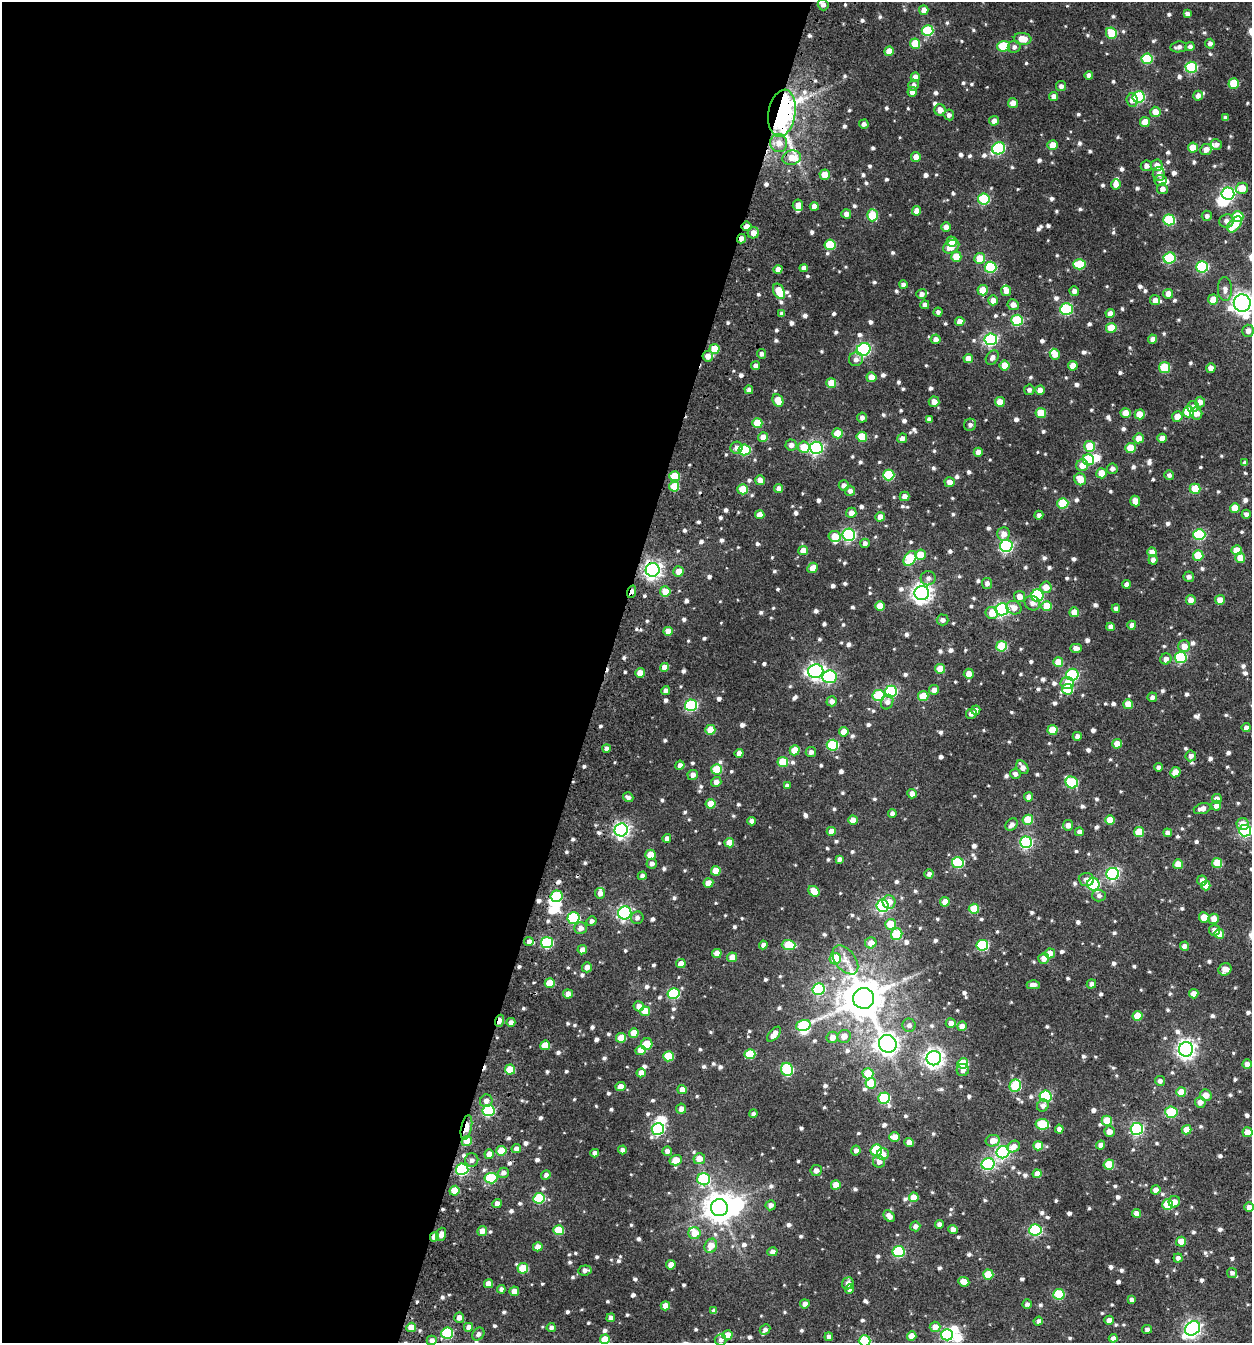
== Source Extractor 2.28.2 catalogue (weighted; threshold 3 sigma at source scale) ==
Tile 5 of 4 x 4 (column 1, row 2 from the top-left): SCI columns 333-1582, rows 2742-4082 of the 5726 x 5472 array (HDU 1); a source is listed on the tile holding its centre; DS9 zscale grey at full resolution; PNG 1254 x 1345 px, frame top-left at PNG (2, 2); each listed source drawn as its Kron ellipse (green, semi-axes under 4 px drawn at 4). Shown black and unused: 48% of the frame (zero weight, under 3 of 4 exposures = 6% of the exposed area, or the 3 px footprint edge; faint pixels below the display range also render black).
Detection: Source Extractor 2.28.2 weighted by HDU 2 'WHT'; one run over the whole footprint, this tile lists its part. Background 0.0204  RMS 0.01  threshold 0.0467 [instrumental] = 3 sigma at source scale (4.5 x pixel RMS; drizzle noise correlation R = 1.50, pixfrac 1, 0.0396/0.0396 arcsec/px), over >= 5 px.
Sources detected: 1014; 10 inside a brighter object's white glare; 4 cosmic-ray / hot-pixel residue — neither listed nor drawn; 14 inside a brighter listed object's ellipse — not listed separately; of the other 986, all 500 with FLUX_AUTO >= 3.31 (the completeness limit of this list) listed and drawn (486 fainter detections not listed), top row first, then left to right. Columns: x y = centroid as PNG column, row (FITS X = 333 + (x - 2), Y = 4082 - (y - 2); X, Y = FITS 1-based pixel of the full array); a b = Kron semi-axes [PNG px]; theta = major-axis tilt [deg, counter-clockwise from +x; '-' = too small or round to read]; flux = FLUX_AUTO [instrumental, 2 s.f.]
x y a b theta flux
823 5 6 5 - 4.4
924 10 5 4 - 7.1
1187 14 4 4 - 3.4
928 31 6 5 - 67
1111 33 6 5 - 30
1023 39 9 6 -6 14
915 44 5 5 - 24
1210 44 5 5 - 4
1003 46 6 5 - 43
1190 46 4 4 - 3.8
1014 47 6 6 - 3.4
1179 47 8 5 8 3.9
889 51 5 4 - 11
1147 59 5 5 - 55
1191 67 6 5 - 73
1089 75 4 4 - 4.3
915 77 5 4 - 7.8
1234 83 5 5 - 35
913 85 5 5 - 3.7
1061 86 5 5 - 3.7
912 92 5 4 - 6
1198 96 5 5 - 5.7
1053 97 4 4 - 5.3
1138 97 6 6 - 95
1132 100 7 5 -84 5.6
1013 103 5 5 - 8.3
940 110 6 5 - 7
1155 112 5 5 - 10
782 113 24 13 81 360
949 115 5 5 - 3.4
1225 118 4 4 - 3.4
994 121 5 4 - 5.7
1145 122 5 5 - 14
864 124 5 4 - 3.5
779 143 9 8 - 8.7
1053 145 5 5 - 13
1216 145 5 5 - 4.5
999 148 6 6 - 100
1193 148 5 5 - 18
1206 149 6 5 - 6.6
916 157 5 5 - 7.5
792 158 9 7 11 14
1157 165 6 5 - 7
1146 166 5 5 - 4.9
1159 174 7 6 - 4.4
825 175 5 5 - 15
1161 180 6 5 - 5.7
1116 184 5 4 - 7.2
1242 188 6 5 - 16
1162 189 5 5 - 5.4
1228 193 6 6 - 180
984 199 6 5 - 71
798 205 6 5 - 8.2
814 206 4 4 - 6
917 211 5 4 - 8.5
846 214 5 4 - 5.8
872 215 6 5 - 31
1207 216 5 5 - 3.3
1238 217 5 5 - 41
1169 220 5 5 - 63
1226 221 7 6 - 5
1235 224 9 5 52 27
747 226 5 5 - 7.7
946 227 5 5 - 6.8
753 233 6 5 - 8
741 239 5 4 - 5.7
952 242 5 5 - 13
830 245 5 5 - 39
951 247 8 6 30 13
956 257 5 5 - 20
980 258 5 5 - 16
1169 258 6 5 - 69
1079 264 6 5 - 36
991 267 6 5 - 69
1202 267 6 5 - 97
804 268 4 4 - 4.7
778 269 4 4 - 6.9
903 285 4 4 - 3.6
1225 289 12 7 -88 5.7
983 290 5 5 - 16
779 291 8 5 -64 25
1006 291 5 5 - 6.8
1074 291 5 4 - 5.1
922 294 5 5 - 4.7
1168 294 5 5 - 8
993 300 5 5 - 7.6
1155 300 5 5 - 6.9
1213 300 5 5 - 13
1242 303 9 8 - 580
925 305 4 4 - 3.6
1013 305 6 5 - 5.9
1066 309 6 6 - 89
938 312 4 4 - 3.3
782 314 4 4 - 3.4
1110 314 4 4 - 7.4
1017 320 6 5 - 58
960 322 5 4 - 8.2
1111 328 5 5 - 22
1248 331 6 6 - 5.8
936 339 5 5 - 5.4
991 339 6 6 - 160
1153 339 4 4 - 5.3
714 349 5 5 - 21
864 349 7 6 - 160
762 354 5 4 - 3.6
1055 354 5 5 - 11
708 356 5 5 - 8.6
968 358 5 4 - 10
992 358 8 5 56 4
856 359 7 7 - 4.5
756 366 4 4 - 4.3
1005 366 5 5 - 15
1073 366 5 5 - 10
1164 367 5 5 - 45
1211 368 4 4 - 6.6
871 377 5 5 - 11
831 383 5 5 - 18
749 390 4 4 - 4.4
1029 390 5 5 - 3.4
1040 390 5 4 - 8.1
778 400 6 5 - 15
934 402 5 5 - 7.5
1000 402 5 5 - 15
1200 402 5 5 - 6.6
1193 407 6 5 - 5.3
1188 412 5 5 - 49
1041 413 5 5 - 25
1126 413 5 4 - 12
1196 413 6 5 - 8.2
1140 414 5 5 - 16
1177 416 5 5 - 10
862 418 5 5 - 3.5
929 419 4 4 - 3.4
757 423 5 5 - 26
970 425 6 6 - 3.5
838 433 5 5 - 21
763 437 5 5 - 9
862 437 5 5 - 24
902 438 5 4 - 5.1
1139 438 5 5 - 10
1162 438 5 4 - 8.8
791 445 5 5 - 5.2
1090 446 5 5 - 28
804 447 6 5 - 21
736 448 6 6 - 5.2
816 448 6 6 - 190
1130 448 5 5 - 23
744 450 6 5 - 60
978 452 4 4 - 6.6
1088 460 5 5 - 51
1245 463 4 4 - 3.8
1082 465 6 6 - 11
1112 469 5 5 - 3.7
1101 473 5 5 - 15
889 475 5 5 - 56
1169 475 5 5 - 3.7
674 476 5 5 - 26
1080 479 6 5 - 14
760 480 5 5 - 7.7
950 482 5 5 - 6.1
844 485 5 5 - 4.9
674 486 5 5 - 22
743 489 5 5 - 27
779 489 4 4 - 6.6
1195 489 5 5 - 26
850 491 5 5 - 4.2
905 496 5 5 - 6.3
1135 501 5 5 - 10
1063 503 5 5 - 39
1235 508 5 5 - 19
851 513 5 5 - 6.6
1246 514 4 4 - 3.7
760 515 4 4 - 8.5
1039 515 4 4 - 3.4
880 517 5 4 - 6.8
1003 534 7 6 - 7.1
849 535 6 6 - 160
1199 535 6 5 - 73
834 536 6 5 - 15
865 543 5 4 - 3.7
1006 546 6 6 - 170
1237 550 5 5 - 17
803 551 5 4 - 11
1152 552 5 4 - 8.3
920 555 5 5 - 18
1198 555 5 5 - 26
910 558 8 5 53 48
1240 558 5 5 - 12
1153 560 5 4 - 3.9
813 568 6 4 44 9.4
653 570 7 6 - 410
679 571 5 5 - 9.5
1189 577 5 5 - 3.6
928 578 7 7 - 4.2
987 583 5 5 - 3.7
1126 584 4 4 - 4.8
1046 587 5 5 - 9.6
665 591 5 5 - 15
632 592 6 3 71 8.3
922 593 7 7 - 510
1019 596 5 5 - 8.1
1037 596 6 6 - 84
1191 600 5 5 - 7
1220 600 5 5 - 9.5
1032 603 8 7 - 5
880 606 5 5 - 12
1047 606 5 5 - 22
1014 608 8 6 -25 7.8
1116 608 4 4 - 4
1002 609 6 6 - 210
1074 612 5 5 - 14
992 613 6 6 - 13
942 620 6 5 - 4.1
1132 625 4 4 - 5.2
1111 627 4 4 - 5.6
668 631 4 4 - 8.1
1001 646 5 5 - 45
1184 646 6 6 - 11
1076 648 5 4 - 6.4
1181 657 6 5 - 88
1166 659 6 5 - 4.8
1058 662 5 5 - 15
664 667 4 4 - 8.9
940 669 5 5 - 15
816 671 8 6 12 280
640 673 5 4 - 12
969 674 5 5 - 9.1
1072 675 6 6 - 100
830 677 7 6 - 130
1067 683 6 6 - 8.8
1068 689 5 5 - 47
666 690 4 4 - 3.8
934 690 5 4 - 6.5
891 691 6 6 - 110
878 695 6 5 - 52
923 696 5 5 - 21
1152 697 5 5 - 3.8
832 701 5 5 - 4.6
887 702 7 6 - 3.8
1128 704 5 5 - 17
691 705 6 5 - 94
976 710 5 4 - 4.6
971 714 5 5 - 4.2
1246 728 4 4 - 4.7
710 730 5 5 - 19
1053 730 5 5 - 26
844 732 5 4 - 11
1077 736 4 4 - 4.7
1117 744 5 4 - 11
832 745 6 5 - 59
606 748 4 4 - 4.1
795 750 5 5 - 19
811 752 5 5 - 3.9
739 753 4 4 - 6.7
1191 756 5 5 - 4.2
783 762 5 5 - 29
680 765 4 4 - 4.2
1022 767 7 5 -54 6.2
1158 767 4 4 - 3.7
717 769 5 5 - 32
1175 772 5 4 - 10
1015 774 5 5 - 3.6
693 775 5 5 - 5.4
716 782 5 5 - 6.1
1072 782 6 5 - 68
787 786 4 4 - 3.6
912 794 5 4 - 6.1
628 797 5 4 - 3.9
1028 797 4 4 - 5.8
1217 799 5 5 - 5.4
710 804 5 5 - 14
1216 806 5 5 - 6.1
1202 809 9 5 17 6.4
892 813 4 4 - 4.1
853 820 4 4 - 8.4
1028 820 5 5 - 27
1110 820 5 5 - 16
751 821 4 4 - 5
1243 824 6 6 - 10
1012 825 7 5 45 4.5
1068 825 5 5 - 5.7
621 830 6 6 - 330
831 831 4 4 - 7.6
1245 831 6 6 - 140
1079 832 4 4 - 4.8
1139 832 5 5 - 24
1168 833 4 4 - 5.1
667 838 4 4 - 4.1
1026 842 6 6 - 130
729 843 5 4 - 13
650 855 5 5 - 20
839 859 4 4 - 3.7
958 863 6 5 - 82
1217 863 5 5 - 26
652 864 5 5 - 4.4
1178 864 5 5 - 18
716 871 5 4 - 12
929 874 4 4 - 3.7
1113 874 6 6 - 130
642 876 5 4 - 4.1
1086 879 8 6 -5 5.7
1202 880 5 5 - 5.1
708 883 5 4 - 11
1093 884 6 6 - 94
1206 886 5 4 - 11
814 891 6 5 - 14
600 893 5 5 - 5.1
1099 895 7 6 - 3.3
556 896 6 5 - 62
889 902 7 6 - 9.9
945 902 4 4 - 11
882 906 6 6 - 140
974 909 5 5 - 27
625 913 7 6 - 200
1204 917 5 5 - 15
574 918 6 5 - 98
637 918 6 6 - 3.9
1214 919 5 5 - 9.1
591 921 5 4 - 4
890 924 5 5 - 21
581 928 6 6 - 6.3
1214 930 5 5 - 5.2
897 934 6 5 - 44
1219 934 5 4 - 11
529 941 5 4 - 3.5
547 943 6 5 - 90
871 943 5 5 - 10
763 945 4 4 - 4.1
789 945 7 5 -2 39
982 945 6 5 - 85
1184 946 4 4 - 5.3
582 950 5 4 - 5.6
717 953 5 4 - 10
1050 953 5 5 - 9.7
732 957 5 4 - 11
1044 958 5 5 - 8.1
835 959 5 5 - 30
845 960 17 10 -51 11
681 964 5 4 - 9.6
587 967 5 5 - 5.9
1225 969 6 6 - 9.3
550 983 5 4 - 19
1091 984 5 4 - 3.5
1033 985 6 4 -1 5.8
819 989 6 5 - 100
674 993 6 5 - 86
568 994 5 4 - 6.9
1194 994 5 4 - 8.3
864 998 10 10 - 3500
639 1006 5 5 - 7.6
645 1011 5 5 - 16
1138 1016 5 5 - 21
499 1021 6 4 71 12
511 1022 4 4 - 4.2
951 1023 5 4 - 6
803 1025 7 5 16 45
909 1025 7 6 - 4.2
962 1026 5 5 - 9.1
634 1033 5 4 - 13
774 1034 9 5 49 10
844 1036 7 6 - 7.6
832 1037 6 5 - 8.4
621 1038 5 4 - 19
647 1044 6 5 - 18
888 1044 9 8 - 550
545 1045 5 4 - 23
1186 1049 7 7 - 460
641 1050 5 5 - 12
750 1054 5 5 - 38
668 1056 5 5 - 33
934 1058 7 7 - 470
963 1063 5 5 - 42
1247 1064 5 4 - 5.6
787 1069 7 6 - 66
510 1070 5 5 - 23
963 1070 6 6 - 4.4
641 1073 4 4 - 6.6
868 1074 5 5 - 32
1160 1081 5 5 - 3.9
871 1083 5 5 - 26
1015 1086 6 5 - 56
620 1087 5 4 - 9.7
682 1090 5 4 - 8.7
1181 1092 5 5 - 18
1206 1095 6 5 - 8.4
1045 1096 6 5 - 94
884 1098 6 5 - 70
486 1101 6 6 - 4.7
1200 1102 5 5 - 5.1
1043 1106 6 5 - 4.4
681 1109 5 5 - 5.4
488 1111 6 5 - 94
1171 1112 6 6 - 67
753 1114 4 4 - 3.4
1107 1121 5 5 - 27
1042 1124 7 5 -9 48
466 1127 12 5 78 12
658 1129 6 6 - 130
1059 1129 4 4 - 4.1
1137 1129 6 6 - 160
1187 1130 5 4 - 14
1109 1131 5 5 - 7.4
1247 1132 5 5 - 14
895 1137 5 4 - 12
467 1141 5 5 - 15
993 1141 7 5 11 9.6
909 1143 5 4 - 13
1101 1145 4 4 - 6.2
1038 1146 5 4 - 16
1014 1147 6 5 - 8.1
516 1149 5 4 - 5.3
622 1150 4 4 - 4.2
876 1150 6 5 - 67
501 1151 5 5 - 23
667 1151 5 4 - 5.2
856 1151 5 4 - 4.6
1003 1152 6 6 - 170
595 1153 4 4 - 5.3
489 1154 5 4 - 9.3
883 1154 6 6 - 6.9
699 1159 6 5 - 10
472 1160 7 6 - 4.6
676 1160 6 5 - 14
879 1162 6 6 - 5.6
988 1164 6 6 - 130
1109 1165 5 5 - 31
462 1169 6 5 - 120
816 1170 5 5 - 5.3
503 1173 5 5 - 5.3
1037 1174 4 4 - 8.2
546 1175 5 4 - 4.2
491 1178 6 5 - 55
704 1179 6 6 - 70
836 1185 5 4 - 12
1156 1190 5 4 - 6.8
454 1191 5 5 - 17
914 1197 5 4 - 15
539 1198 6 5 - 59
1174 1202 6 5 - 6.8
497 1203 5 4 - 6.8
1168 1204 5 5 - 40
771 1205 5 5 - 4.7
1249 1207 5 4 - 7.7
719 1208 8 8 - 1400
1136 1213 4 4 - 6.5
889 1216 6 4 -49 7
939 1224 4 4 - 5.1
915 1226 5 5 - 5
953 1229 4 4 - 5.6
558 1230 5 5 - 25
1035 1230 6 5 - 120
482 1231 5 5 - 8.9
695 1233 6 6 - 13
441 1234 7 5 71 5.7
435 1237 5 4 - 11
1181 1242 5 5 - 13
711 1246 7 6 - 13
538 1247 5 4 - 9.8
772 1252 5 4 - 5.7
899 1252 6 5 - 84
1178 1258 4 4 - 3.8
671 1265 5 4 - 8.4
523 1268 5 5 - 26
585 1270 7 5 7 4.8
1232 1273 5 5 - 3.4
988 1275 5 5 - 27
964 1282 5 4 - 10
848 1283 6 5 - 6.2
489 1284 4 4 - 10
501 1289 4 4 - 3.7
849 1289 5 4 - 3.9
514 1291 5 4 - 6.9
1059 1294 5 5 - 55
1131 1300 4 4 - 3.5
805 1304 5 4 - 5.4
1027 1304 5 4 - 3.5
665 1306 5 4 - 9.4
714 1311 4 4 - 4.6
459 1318 5 5 - 5.9
611 1318 4 4 - 3.7
1109 1320 5 4 - 6.1
1038 1321 5 4 - 3.6
411 1327 5 4 - 13
468 1327 4 4 - 5.6
935 1327 5 5 - 8.7
551 1328 4 4 - 3.6
1193 1328 8 6 42 310
1147 1329 5 4 - 3.4
765 1330 6 5 - 3.4
447 1333 6 5 - 64
478 1334 7 5 49 3.9
728 1335 5 4 - 12
947 1335 6 6 - 130
912 1336 5 4 - 11
829 1337 4 4 - 4.3
1113 1338 4 4 - 5.3
605 1339 5 5 - 18
432 1340 5 4 - 4.8
721 1340 6 5 - 3.4
865 1341 6 5 - 72
Overlapping masked pixels (flux is a lower limit): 10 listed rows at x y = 782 113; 747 226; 741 239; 653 570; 632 592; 574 918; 499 1021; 466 1127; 435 1237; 432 1340
Isophote crosses this tile's border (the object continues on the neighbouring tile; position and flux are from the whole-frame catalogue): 5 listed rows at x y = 1242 303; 1245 831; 1249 1207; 605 1339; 865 1341